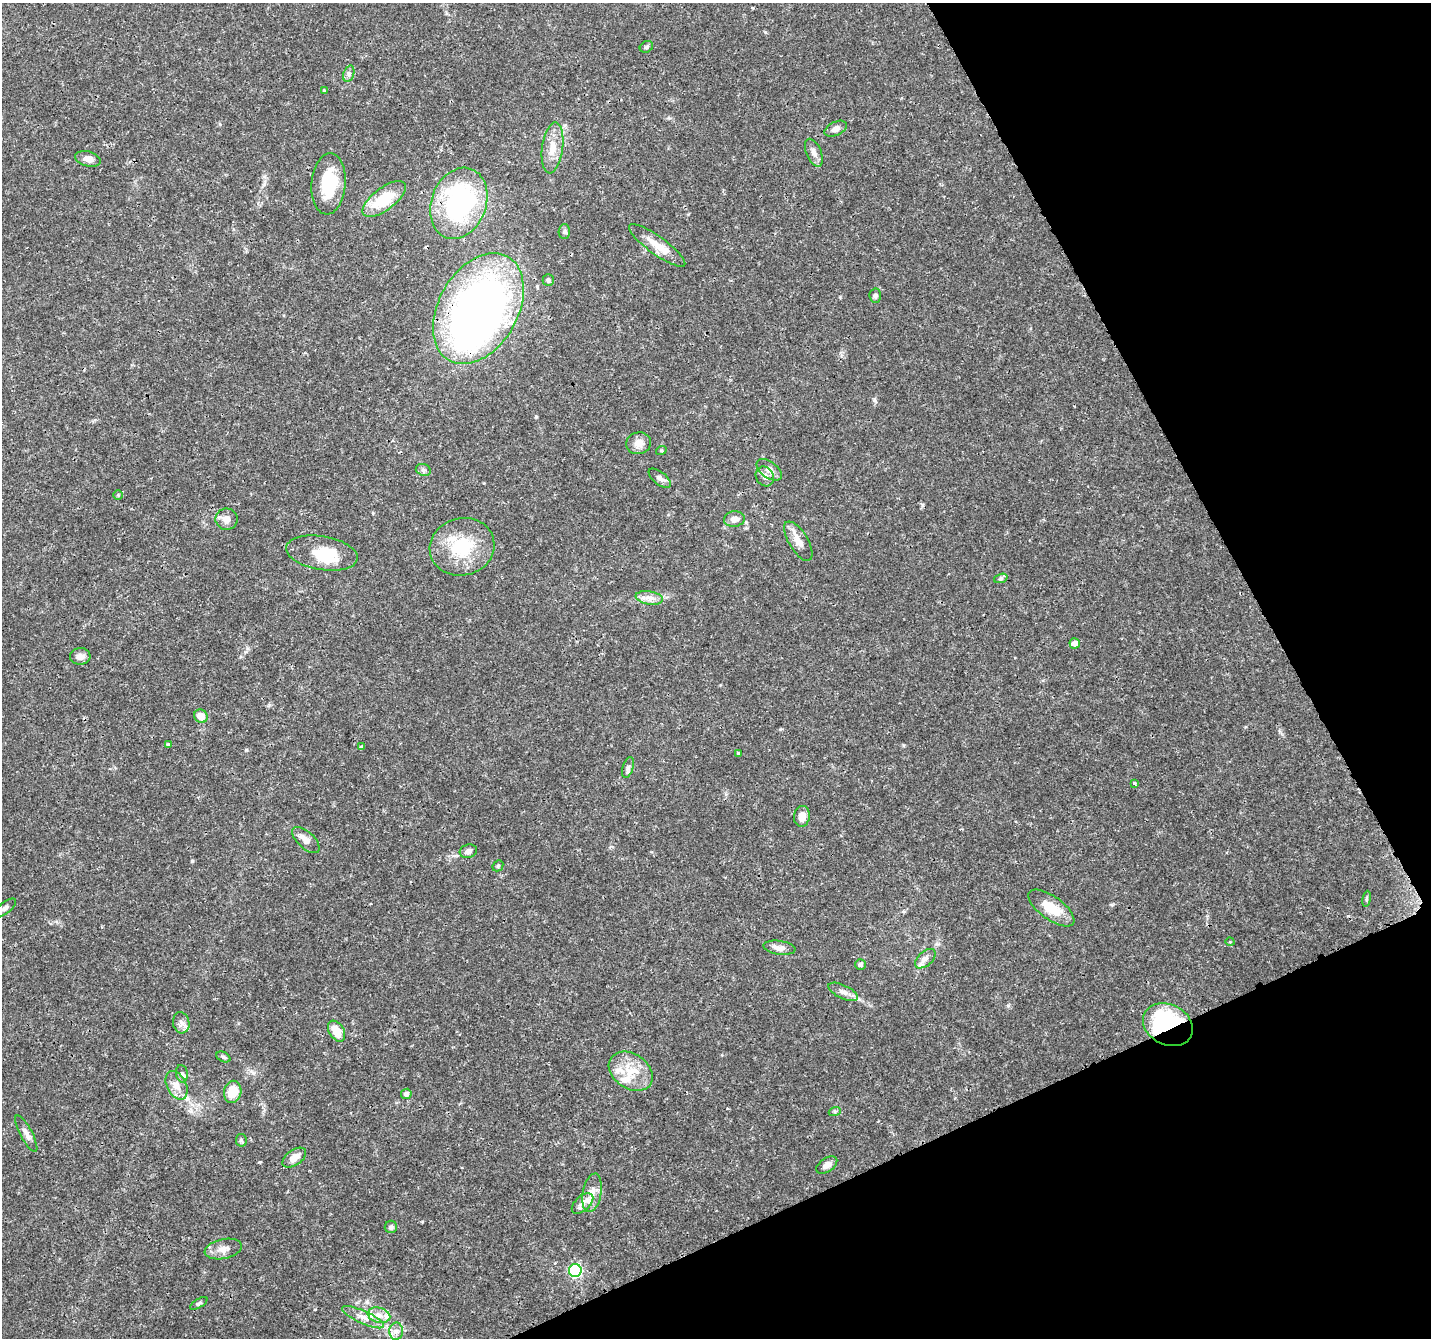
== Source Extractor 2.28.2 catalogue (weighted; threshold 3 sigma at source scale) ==
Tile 12 of 4 x 4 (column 4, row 3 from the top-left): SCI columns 4293-5721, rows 1436-2771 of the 5728 x 5603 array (HDU 1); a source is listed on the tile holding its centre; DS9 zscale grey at full resolution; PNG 1433 x 1340 px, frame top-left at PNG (2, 3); each listed source drawn as its Kron ellipse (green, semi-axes under 4 px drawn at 4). Shown black and unused: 23% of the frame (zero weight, under 3 of 4 exposures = <1% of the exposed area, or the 3 px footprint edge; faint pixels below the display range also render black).
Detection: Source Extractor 2.28.2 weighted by HDU 2 'WHT'; one run over the whole footprint, this tile lists its part. Background 0.0255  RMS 0.0019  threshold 0.00867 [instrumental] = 3 sigma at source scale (4.5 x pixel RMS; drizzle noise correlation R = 1.50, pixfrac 1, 0.0396/0.0396 arcsec/px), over >= 5 px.
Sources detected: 84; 4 inside a brighter object's white glare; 1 cosmic-ray / hot-pixel residue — neither listed nor drawn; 7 inside a brighter listed object's ellipse — not listed separately; the other 72 listed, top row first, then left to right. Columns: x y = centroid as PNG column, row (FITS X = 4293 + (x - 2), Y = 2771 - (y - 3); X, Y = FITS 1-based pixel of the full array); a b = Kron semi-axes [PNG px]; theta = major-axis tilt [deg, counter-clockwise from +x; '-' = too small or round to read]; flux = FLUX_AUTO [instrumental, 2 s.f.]
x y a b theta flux
646 47 7 5 31 0.39
349 74 8 5 72 0.54
324 90 4 3 - 0.17
836 129 12 6 25 1
553 148 26 10 82 3
814 153 15 7 -68 1.2
88 159 13 7 -14 1.4
328 184 30 17 85 8.8
384 199 26 11 37 8
459 203 36 27 69 32
564 231 7 5 88 0.45
657 245 34 9 -36 3.2
548 280 6 5 - 0.44
875 296 7 5 -87 0.46
478 309 60 39 60 120
639 443 12 11 - 1.8
661 451 5 3 - 0.19
423 470 8 6 -21 0.42
769 470 14 8 -37 1.3
765 476 10 8 -56 1
660 478 13 6 -39 0.8
118 495 5 4 - 0.21
226 519 11 10 - 1.3
734 519 10 7 9 1.2
798 541 22 9 -59 2.1
462 547 32 28 15 10
322 553 36 17 -9 5.9
1001 578 7 4 19 0.38
649 598 14 6 -9 1.3
1075 643 5 5 - 1.3
80 656 10 8 5 0.99
201 716 7 6 - 2
168 745 4 4 - 0.31
361 747 4 3 - 0.32
739 753 3 3 - 0.86
628 767 11 5 72 0.55
1134 783 3 3 - 0.96
802 816 10 8 83 1.7
306 840 17 8 -43 1.4
468 851 9 6 16 0.72
498 866 6 5 - 0.29
1367 899 8 4 81 0.3
5 908 14 5 38 0.7
1051 908 27 11 -36 4.4
1230 942 4 3 - 0.15
779 948 16 7 -8 1.3
925 959 12 7 41 1.1
860 964 5 5 - 0.51
843 992 16 6 -26 1.1
181 1023 11 8 -77 0.98
1168 1025 26 20 -26 21
337 1031 11 7 -58 2.9
223 1057 7 5 -26 0.38
631 1071 24 17 -35 4.9
182 1074 9 6 -79 0.63
177 1085 15 9 -63 1.9
233 1092 11 8 78 3.6
406 1094 5 5 - 0.69
835 1111 6 4 19 0.27
26 1134 20 6 -62 1.1
241 1140 6 5 - 0.34
294 1158 13 7 35 2.1
827 1165 11 6 33 1.1
592 1193 19 9 79 1.9
582 1203 13 7 43 1.1
391 1227 6 6 - 0.43
223 1249 19 10 11 1.7
575 1270 6 6 - 29
199 1303 10 4 32 0.39
379 1315 11 7 -14 1.5
363 1317 23 6 -24 1.8
396 1331 8 7 - 0.87
Overlapping masked pixels (flux is a lower limit): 2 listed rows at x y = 478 309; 1168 1025
Isophote crosses this tile's border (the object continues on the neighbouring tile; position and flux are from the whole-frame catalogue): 1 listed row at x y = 5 908
Unlisted compact peaks at least as high as the median listed source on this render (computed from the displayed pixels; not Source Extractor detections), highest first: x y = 192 861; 246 750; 874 400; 765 32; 536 417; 259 1162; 903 745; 315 1309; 840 297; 422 1222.